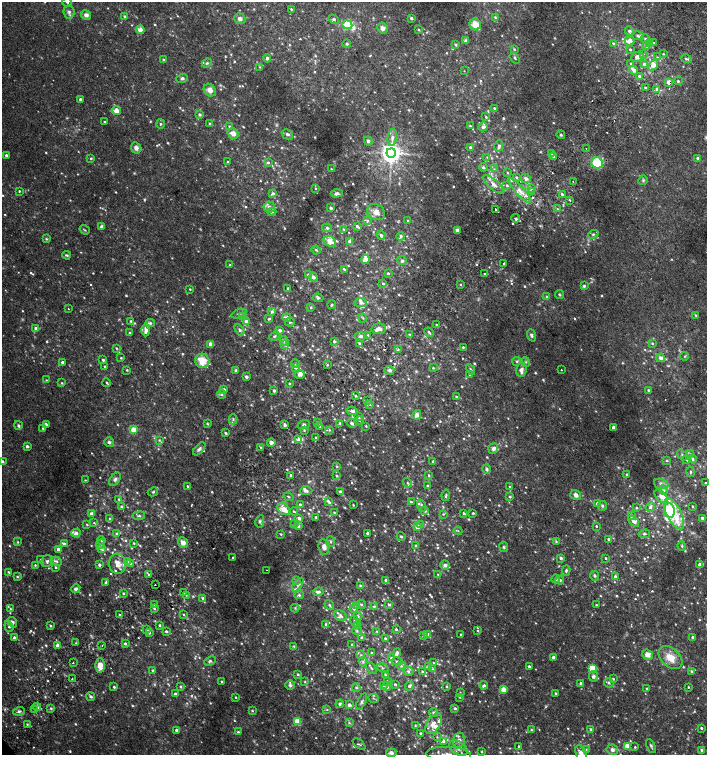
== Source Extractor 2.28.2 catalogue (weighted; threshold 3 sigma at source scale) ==
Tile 10 of 4 x 4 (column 2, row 3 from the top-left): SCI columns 1590-2998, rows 1541-3046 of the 6060 x 6084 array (HDU 1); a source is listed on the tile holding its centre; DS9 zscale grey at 2 x 2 block average (1 PNG px = mean of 2 x 2 image px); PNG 709 x 757 px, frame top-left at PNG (2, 2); each listed source drawn as its Kron ellipse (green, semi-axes under 4 px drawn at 4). Shown black and unused: <1% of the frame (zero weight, under 2 of 3 exposures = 2% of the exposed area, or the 3 px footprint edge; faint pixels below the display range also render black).
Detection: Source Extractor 2.28.2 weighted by HDU 2 'WHT'; one run over the whole footprint, this tile lists its part. Background 0.0224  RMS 0.0055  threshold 0.0248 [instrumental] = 3 sigma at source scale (4.5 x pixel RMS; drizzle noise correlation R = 1.50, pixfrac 1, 0.0396/0.0396 arcsec/px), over >= 5 px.
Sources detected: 1159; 36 too faint to see at this stretch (2 x 2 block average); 10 cosmic-ray / hot-pixel residue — neither listed nor drawn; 1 coinciding with a brighter row at this scale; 68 inside a brighter listed object's ellipse — not listed separately; of the other 1044, all 500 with FLUX_AUTO >= 1.19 (the completeness limit of this list) listed and drawn (544 fainter detections not listed), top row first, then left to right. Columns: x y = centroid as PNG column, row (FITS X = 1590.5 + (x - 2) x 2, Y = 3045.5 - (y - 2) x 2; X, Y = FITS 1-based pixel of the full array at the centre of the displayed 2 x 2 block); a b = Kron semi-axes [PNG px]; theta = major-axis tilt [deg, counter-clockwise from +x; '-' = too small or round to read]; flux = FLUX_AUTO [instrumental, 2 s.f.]
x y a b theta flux
67 2 5 3 - 2.1
291 9 3 2 - 1.4
69 12 6 5 - 3.8
86 15 5 4 - 5.4
125 16 3 2 - 2
495 17 3 3 - 1.4
411 18 3 3 - 2.8
240 19 6 5 - 5.1
334 19 5 4 - 2.3
475 24 6 5 - 14
347 25 5 3 - 77
382 28 6 5 - 5.4
140 30 4 4 - 9.3
419 30 3 2 - 1.4
629 31 5 3 - 4.1
638 36 6 4 -14 2.7
645 39 5 3 - 2.5
466 41 2 2 - 7.8
630 41 5 4 - 13
613 43 4 3 - 1.7
654 43 2 2 - 2.1
347 44 4 3 - 1.6
650 44 4 3 - 2
456 45 3 3 - 1.9
647 47 3 3 - 4.1
514 49 3 3 - 1.4
630 49 2 2 - 2.1
643 54 3 2 - 1.4
663 54 3 3 - 1.4
637 57 6 4 25 5.9
657 57 4 3 - 1.6
267 58 4 3 - 4.5
515 58 6 3 -53 2
163 59 3 3 - 1.7
686 59 5 3 - 2.3
207 63 5 4 - 2.5
631 64 3 2 - 1.5
644 64 3 3 - 3.7
653 65 6 4 39 11
260 67 3 3 - 1.3
634 70 5 3 - 6.2
464 71 2 2 - 1.3
639 76 3 3 - 3
182 78 6 4 22 2.8
678 81 2 2 - 2.4
669 82 3 2 - 14
645 88 3 2 - 1.9
657 89 3 3 - 5.9
210 90 7 5 -49 8.8
80 99 2 2 - 5.1
494 108 3 2 - 1.8
116 111 4 4 - 9.6
199 114 3 3 - 3
486 117 3 3 - 1.4
105 121 4 2 - 1.5
160 124 4 3 - 1.5
209 124 2 2 - 2.7
229 126 3 3 - 1.3
470 126 4 3 - 1.4
483 127 5 3 - 4.8
233 133 6 5 - 9.9
287 134 6 5 - 3.4
561 135 4 3 - 1.6
392 138 8 4 83 5.8
368 141 4 4 - 2.6
499 146 6 3 75 4
470 147 2 2 - 3.7
136 148 6 5 - 5
586 149 2 2 - 1.4
391 153 4 4 - 1100
552 154 3 3 - 2.2
6 155 2 2 - 4.3
487 157 4 3 - 1.3
554 157 3 3 - 1.8
91 158 3 3 - 1.4
697 158 3 3 - 2.7
228 162 3 3 - 1.6
268 162 3 3 - 2.2
597 163 6 5 - 46
483 167 4 3 - 3.6
331 169 3 2 - 1.2
494 169 3 3 - 1.2
507 173 4 3 - 1.2
516 177 3 3 - 1.8
526 178 5 4 - 4.9
643 180 5 4 - 2.1
573 181 2 2 - 3.3
494 184 13 5 -40 8.5
507 185 3 3 - 1.8
315 188 3 3 - 1.3
531 188 3 3 - 1.2
19 191 2 2 - 1.5
520 191 16 4 -49 11
531 192 3 3 - 3.8
273 193 4 3 - 3.1
337 193 6 3 4 4.7
562 194 2 2 - 3.1
570 200 2 2 - 4.4
269 207 5 5 - 5.4
331 208 2 2 - 5.4
496 209 2 2 - 6.2
558 209 3 3 - 1.4
272 212 4 3 - 1.7
376 212 9 7 -32 8.1
515 218 4 3 - 3.2
367 220 4 3 - 1.6
408 221 2 2 - 2.5
101 226 3 3 - 4.2
357 226 4 2 - 2.4
327 228 5 4 - 2.3
343 229 4 3 - 1.4
85 230 5 2 - 1.4
457 230 2 2 - 12
593 234 5 3 - 2.3
381 235 4 3 - 2.9
401 236 4 3 - 3.3
46 239 4 3 - 1.4
330 241 6 5 - 14
349 241 4 3 - 3.6
316 250 4 3 - 1.6
67 255 4 3 - 2
366 259 4 3 - 14
402 261 4 4 - 3.6
504 263 2 2 - 6.2
230 265 3 3 - 1.4
344 269 3 2 - 2.2
388 273 3 3 - 1.4
485 274 2 2 - 9.4
309 275 3 2 - 9.1
313 277 4 3 - 3.5
383 284 3 2 - 1.4
461 284 2 2 - 1.2
584 286 3 3 - 2.9
190 289 2 2 - 1.3
288 289 3 3 - 2
559 294 4 3 - 1.5
547 297 4 3 - 1.8
318 298 5 4 - 2
361 302 6 4 -5 4.1
332 305 4 3 - 1.3
311 307 3 3 - 1.4
68 309 2 2 - 4
272 311 3 3 - 2
239 314 8 3 18 2.5
696 315 3 3 - 1.3
242 316 4 3 - 1.8
287 317 4 2 - 5.9
363 318 4 3 - 1.2
269 319 3 2 - 1.5
131 321 3 3 - 1.7
246 321 4 3 - 6.2
290 322 5 3 - 1.4
150 323 4 3 - 2.4
436 325 3 2 - 1.6
35 328 2 2 - 3.2
378 329 7 5 7 7.2
146 330 6 4 87 7.8
240 330 6 4 -60 3.2
280 330 3 3 - 4.4
429 332 5 2 - 2.3
130 333 3 3 - 2.4
409 334 3 3 - 1.2
368 335 3 3 - 1.4
531 335 6 4 -68 2.8
274 336 5 3 - 2
361 336 6 4 -7 3.1
284 341 5 4 - 2.1
334 341 2 2 - 3.3
360 343 4 3 - 2.9
652 343 4 3 - 1.6
210 344 2 2 - 12
285 345 4 3 - 2.8
463 347 3 2 - 1.9
116 348 3 2 - 1.3
398 349 3 3 - 1.3
684 356 4 3 - 1.3
121 358 2 2 - 1.3
661 358 4 4 - 5.7
103 360 2 2 - 3.3
202 361 7 7 - 25
517 361 4 4 - 2.3
62 362 2 2 - 4.8
526 362 5 3 - 1.6
295 363 4 3 - 1.3
327 365 3 3 - 1.2
105 366 3 2 - 1.8
295 368 3 3 - 3.1
433 368 3 2 - 1.2
471 369 5 3 - 1.9
127 370 3 2 - 1.3
235 370 3 2 - 2.7
389 370 5 4 - 3.3
521 370 7 5 79 5.7
561 370 2 2 - 2.8
300 374 5 4 - 5.1
469 374 2 2 - 1.2
246 377 2 2 - 4.6
46 380 3 3 - 1.3
62 383 4 3 - 1.5
107 383 4 2 - 1.3
289 383 3 2 - 1.5
224 389 3 3 - 3.1
649 390 3 3 - 1.8
274 391 4 3 - 2.5
221 394 4 3 - 2.1
356 396 3 3 - 1.8
456 396 3 2 - 1.2
368 401 3 3 - 1.2
370 404 3 3 - 1.5
352 411 5 3 - 4.2
417 415 5 4 - 7.7
359 417 3 3 - 3.2
233 419 5 3 - 2
359 420 4 3 - 2.2
318 423 3 3 - 1.7
340 423 3 3 - 1.6
46 424 4 2 - 1.9
207 424 4 3 - 1.4
352 424 4 3 - 3.2
18 425 4 4 - 2.4
285 425 3 3 - 3.9
304 425 6 3 19 2.6
319 426 3 2 - 1.5
366 426 2 2 - 1.5
613 427 2 2 - 7
43 428 3 3 - 2
134 430 3 3 - 43
304 430 3 3 - 1.3
329 430 3 3 - 1.6
226 433 3 3 - 2
316 438 3 2 - 1.5
159 440 4 3 - 1.4
298 440 4 4 - 3.8
109 442 5 4 - 2.9
271 443 4 4 - 4.6
27 446 3 3 - 4.5
261 447 3 3 - 1.3
493 448 5 5 - 4.2
199 449 8 4 46 3.8
690 454 3 3 - 1.3
682 455 6 3 -53 1.8
687 459 2 2 - 6.8
693 459 4 4 - 3
667 460 3 2 - 1.6
2 461 3 3 - 2.7
433 461 3 3 - 2.2
337 467 4 3 - 1.3
487 469 4 3 - 2.9
690 472 5 3 - 1.8
291 475 2 2 - 1.8
429 475 3 3 - 1.6
627 475 2 2 - 2.5
337 476 3 3 - 1.7
115 479 7 4 55 3.7
85 480 4 3 - 1.2
407 483 5 3 - 2
706 483 2 2 - 3.1
661 484 7 5 -18 4
188 486 3 2 - 2.1
427 486 3 2 - 1.6
510 487 3 2 - 2.9
663 490 5 3 - 2.5
306 491 6 4 2 3.4
340 491 3 2 - 2.8
153 492 5 3 - 1.6
446 495 6 2 80 1.9
576 495 6 5 - 5.4
661 496 8 5 -47 9
288 497 5 3 - 1.4
510 497 3 3 - 2.2
119 499 3 3 - 1.6
328 501 4 3 - 2.7
411 502 3 2 - 2
597 503 3 3 - 5.7
300 504 3 2 - 1.9
353 505 2 2 - 1.3
121 506 3 3 - 1.3
422 506 6 3 -72 2.9
602 506 5 4 - 2.6
692 506 3 2 - 1.2
650 507 5 3 - 4
636 508 3 3 - 2
284 509 7 5 -44 13
669 510 8 5 -83 180
294 511 4 2 - 1.2
425 511 3 3 - 2.9
334 512 3 2 - 1.2
464 513 4 3 - 2.2
473 513 3 2 - 1.8
92 514 4 3 - 6.8
443 514 4 3 - 1.5
674 514 17 7 -63 29
139 516 6 3 7 2.1
631 516 3 3 - 3.3
316 517 2 2 - 3.1
299 518 3 3 - 4.9
702 518 2 2 - 5.5
109 519 4 3 - 1.7
260 521 6 4 78 2.9
633 521 6 4 -43 5.8
94 523 3 3 - 1.5
87 524 3 3 - 1.3
294 524 4 3 - 1.2
421 525 3 3 - 1.8
298 526 3 3 - 3.6
596 526 2 2 - 1.6
417 527 3 2 - 15
458 531 4 2 - 1.3
76 533 4 4 - 4.9
367 533 2 2 - 2.9
116 534 4 3 - 2
281 534 3 2 - 1.4
644 534 6 4 12 2.7
401 536 4 3 - 1.9
609 539 2 2 - 2.8
101 540 4 3 - 2.2
556 541 4 3 - 1.6
18 542 3 3 - 1.4
183 542 5 4 - 8.6
330 542 5 4 - 2.1
134 543 3 2 - 1.3
64 544 3 2 - 6.5
100 544 5 3 - 2.1
416 545 3 3 - 1.2
682 546 5 3 - 1.9
324 547 8 5 -85 6.6
504 547 5 4 - 2
101 548 4 3 - 5.7
58 549 2 2 - 9.5
233 558 2 2 - 1.9
561 558 2 2 - 4.7
606 558 2 2 - 1.5
40 560 4 3 - 1.4
47 561 6 5 - 4.2
57 561 5 4 - 2.6
127 561 3 3 - 1.7
130 563 3 3 - 1.7
117 564 10 8 -82 12
35 565 4 3 - 1.6
99 565 3 2 - 3.9
445 565 4 4 - 4.5
700 565 3 3 - 11
56 567 3 3 - 1.5
266 570 2 2 - 1.4
566 571 5 3 - 2.1
8 572 4 3 - 1.8
438 574 3 3 - 1.5
148 575 2 2 - 4
595 576 5 3 - 2
17 577 3 3 - 1.6
615 577 3 3 - 4.8
556 579 4 4 - 2.2
296 580 4 3 - 1.4
386 580 3 2 - 4.9
560 580 4 4 - 2.5
106 583 3 2 - 5
155 585 2 2 - 1.3
298 585 8 4 53 3.7
360 585 3 3 - 1.4
76 589 5 3 - 3.1
184 592 2 2 - 4.3
318 592 5 3 - 4.4
123 593 3 3 - 1.7
186 595 3 3 - 1.2
299 595 4 3 - 2.3
203 598 3 3 - 3.2
361 604 5 3 - 1.4
154 605 3 3 - 1.7
329 605 5 3 - 1.7
389 605 4 3 - 3.2
596 605 2 2 - 2
356 606 3 3 - 1.6
374 606 4 3 - 1.7
295 608 4 3 - 1.5
10 609 4 3 - 2.2
154 609 3 3 - 1.3
354 609 4 3 - 2.3
120 615 3 2 - 1.5
184 615 4 3 - 1.3
340 616 6 5 - 3.9
358 617 4 3 - 1.8
354 621 5 3 - 2
12 622 6 4 -55 3.8
325 624 4 3 - 1.6
159 625 3 3 - 2.1
358 625 4 3 - 2.4
9 626 6 4 -71 2.6
50 626 3 2 - 1.8
147 629 3 3 - 1.8
396 629 2 2 - 2.1
357 630 5 4 - 2.2
166 631 3 2 - 2.3
376 631 4 3 - 1.3
478 631 3 3 - 1.3
149 633 3 3 - 3.2
428 634 3 2 - 4.2
424 635 2 2 - 2.3
461 635 2 2 - 1.2
14 637 3 2 - 3.9
693 637 2 2 - 3.9
361 638 3 3 - 2
385 638 3 2 - 1.7
76 643 3 3 - 1.3
125 644 3 2 - 3
57 645 3 2 - 13
102 645 2 2 - 3.3
352 645 2 2 - 1.7
294 646 3 3 - 1.2
371 653 2 2 - 1.2
397 653 4 2 - 4.3
361 655 3 3 - 1.3
647 655 6 5 - 9.8
553 657 2 2 - 5.3
391 658 3 2 - 1.7
670 658 14 9 -42 20
210 661 6 4 23 2.6
397 661 5 3 - 2.4
363 662 4 4 - 2.4
73 663 2 2 - 1.7
434 663 3 3 - 1.3
100 665 7 5 -87 15
401 666 4 3 - 2
529 666 2 2 - 2.4
428 667 4 3 - 2.6
371 668 7 3 -53 2.2
383 668 6 3 -21 1.7
592 668 3 3 - 54
432 669 4 3 - 1.6
153 670 3 2 - 2.2
408 671 5 4 - 3.2
692 671 4 3 - 1.7
422 672 3 3 - 2.1
298 674 3 3 - 1.9
385 674 3 2 - 1.5
593 676 5 4 - 4.6
72 678 2 2 - 4.1
613 679 2 2 - 2.1
221 681 2 2 - 1.4
305 682 3 3 - 1.3
387 682 3 2 - 2.1
581 683 3 2 - 3.2
609 683 5 4 - 2.1
395 684 2 2 - 2
290 685 5 5 - 2.9
383 685 4 3 - 1.2
484 685 4 3 - 3.2
409 686 5 3 - 3.1
114 687 3 3 - 1.8
181 687 3 3 - 2
387 687 4 3 - 3.1
447 687 3 2 - 1.7
688 687 2 2 - 1.3
356 688 4 4 - 2
503 689 3 3 - 17
647 689 2 2 - 2.1
460 693 3 2 - 1.2
556 693 3 3 - 1.5
175 694 3 2 - 3.4
91 696 4 3 - 2.7
236 697 3 2 - 1.3
460 697 3 2 - 1.3
374 698 5 2 - 1.3
362 702 9 4 64 3.8
340 704 4 3 - 2.6
349 705 3 3 - 5.8
37 707 4 3 - 3.3
51 708 4 3 - 1.7
455 708 3 2 - 2.6
35 710 3 3 - 2.1
327 710 3 3 - 1.2
19 711 6 3 17 2.6
252 711 3 3 - 1.4
434 712 5 3 - 3
298 721 3 3 - 58
349 723 4 3 - 1.5
27 724 3 3 - 1.4
434 724 12 6 56 11
415 725 3 3 - 1.4
701 728 3 2 - 2.3
591 729 3 3 - 1.7
176 730 2 2 - 3.7
531 730 3 3 - 1.3
238 732 4 3 - 1.7
421 733 3 2 - 2.5
437 737 3 3 - 1.3
459 740 7 5 75 6
443 741 4 3 - 4.2
359 744 7 2 -40 1.5
627 746 4 3 - 11
651 746 7 3 -65 2.4
519 747 3 2 - 1.9
635 747 3 2 - 1.3
459 748 10 6 -34 7
586 749 3 3 - 1.3
612 750 6 5 - 4.5
702 750 4 3 - 3.3
482 752 3 2 - 1.2
391 753 5 4 - 5.5
581 753 9 5 -69 8.9
449 754 22 7 -3 14
Overlapping masked pixels (flux is a lower limit): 1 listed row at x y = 669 82
Isophote crosses this tile's border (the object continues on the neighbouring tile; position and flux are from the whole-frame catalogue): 5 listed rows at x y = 67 2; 2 461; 706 483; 581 753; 449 754